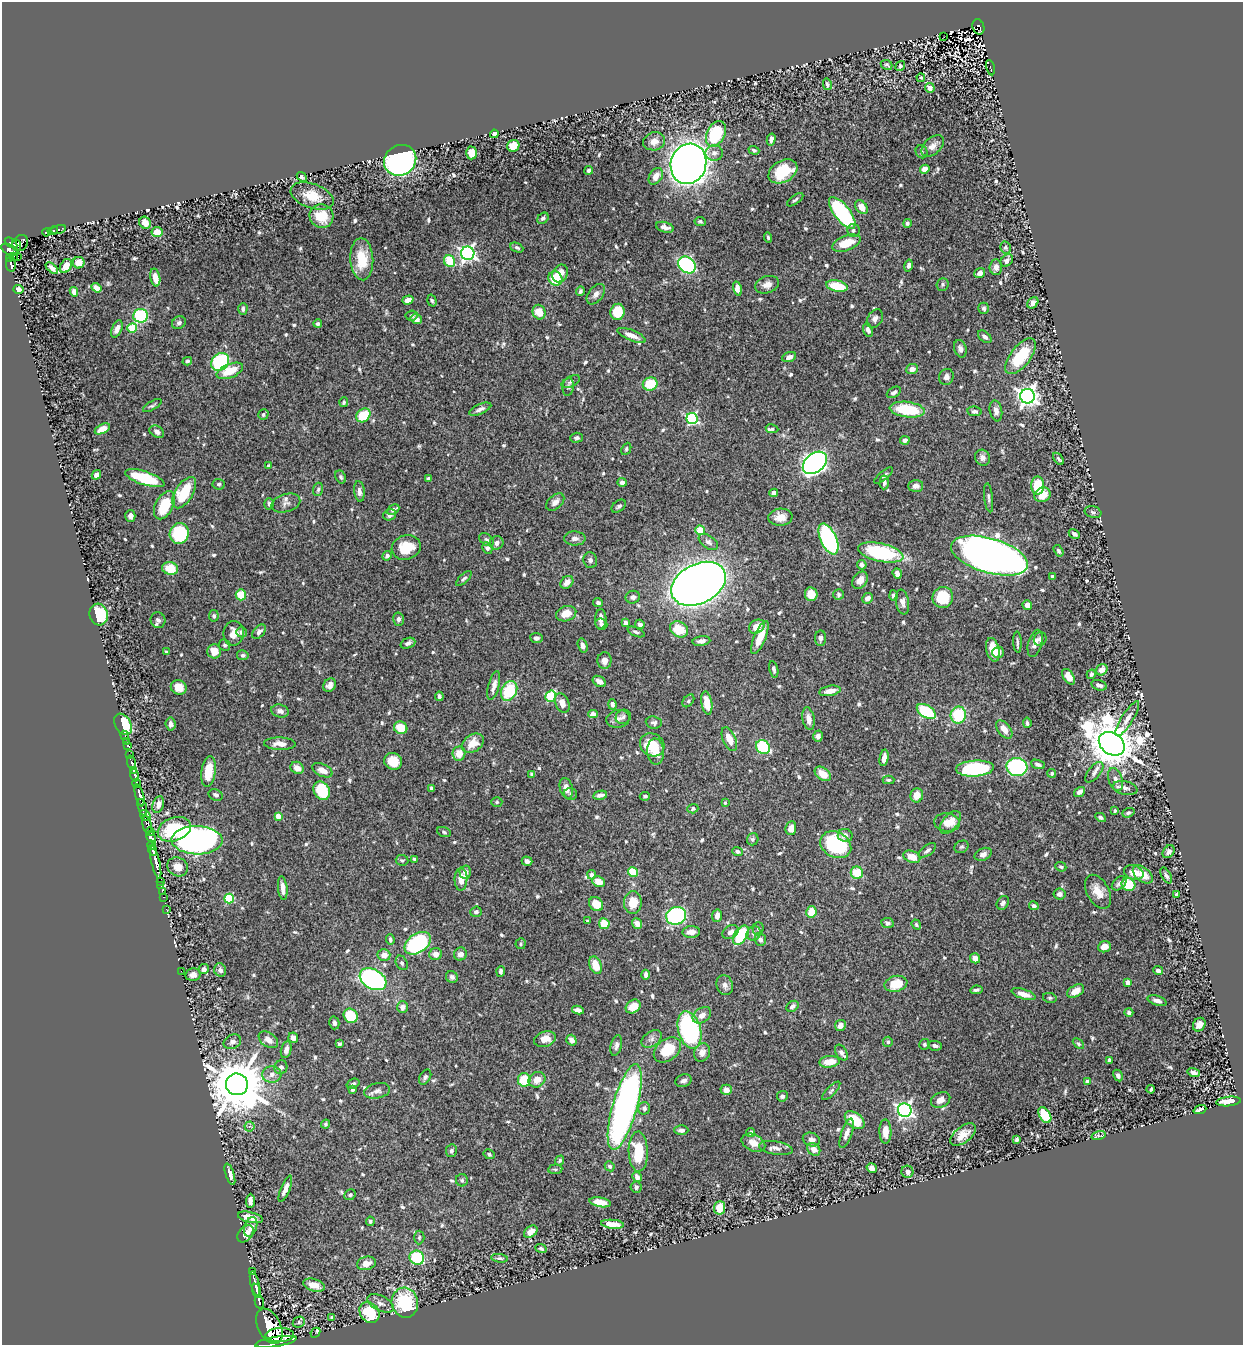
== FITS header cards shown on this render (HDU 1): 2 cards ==
NAXIS1  =                 1241
NAXIS2  =                 1343

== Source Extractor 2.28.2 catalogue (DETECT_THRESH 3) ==
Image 1241 x 1343 px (HDU 1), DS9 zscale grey, 1 PNG px = 1 image px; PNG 1245 x 1347 px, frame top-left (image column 1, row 1343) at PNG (2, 2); each listed source drawn as its Kron ellipse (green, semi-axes under 4 px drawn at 4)
Background 1.05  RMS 0.013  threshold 0.0378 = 3 sigma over >= 5 px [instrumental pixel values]
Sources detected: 712; of the 712, the 500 brightest by FLUX_AUTO listed and drawn (212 fainter detections omitted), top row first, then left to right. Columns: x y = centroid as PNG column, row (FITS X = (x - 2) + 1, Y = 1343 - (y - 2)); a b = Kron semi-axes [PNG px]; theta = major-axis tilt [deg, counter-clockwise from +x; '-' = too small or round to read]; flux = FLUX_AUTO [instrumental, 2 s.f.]
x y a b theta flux
978 27 8 5 -72 150
944 37 2 2 - 15
887 65 6 5 - 1.6
900 66 5 4 - 1.8
990 68 8 3 -75 80
921 78 4 3 - 1.4
827 84 6 4 -78 1.8
930 88 5 4 - 4.5
494 134 4 4 - 2.2
716 134 13 9 63 61
771 140 6 4 76 3.4
654 141 11 9 15 7.1
513 146 6 6 - 15
933 146 13 8 41 6.1
754 150 5 4 - 1.5
921 152 6 6 - 1.6
471 153 6 5 - 10
714 153 8 8 - 4.3
400 160 17 15 35 290
688 164 20 17 72 890
925 169 5 4 - 7.1
589 170 4 4 - 2.2
783 171 15 10 30 32
656 176 9 6 57 6.5
302 177 5 4 - 2
312 196 22 12 -20 19
795 200 9 4 36 1.6
862 207 7 5 -52 7.8
842 213 19 8 -53 120
321 216 12 11 - 22
543 218 6 5 - 2.2
700 221 6 4 -11 1.4
145 223 6 5 - 5.6
907 223 4 4 - 1.9
665 227 9 5 -16 4
58 229 7 3 15 65
853 230 6 6 - 2.1
53 231 5 3 - 77
46 232 4 3 - 410
157 232 5 5 - 11
768 238 5 4 - 1.5
11 243 7 4 -35 730
20 243 8 7 - 630
846 243 15 7 21 18
16 245 6 3 -68 310
1005 247 6 5 - 1.5
517 248 7 4 -25 1.9
10 250 9 5 -27 960
468 253 6 6 - 270
13 256 3 3 - 91
18 256 2 2 - 10
10 259 4 3 - 230
362 259 21 11 -86 25
1007 260 7 5 49 3.3
450 261 6 5 - 28
79 263 6 5 - 8.6
11 264 7 5 -81 290
687 265 9 7 -39 120
66 266 7 5 58 10
909 266 6 4 77 3
996 267 7 6 - 5.4
52 268 7 3 -43 3.9
560 273 9 7 58 7.8
980 273 6 5 - 4.3
155 278 9 5 -77 12
555 278 7 6 - 23
943 284 6 6 - 1.7
767 285 12 8 17 5.5
837 286 11 5 -12 27
96 288 5 4 - 6.4
18 289 5 4 - 4.5
737 289 7 4 -77 6.3
580 291 5 4 - 1.8
74 292 5 4 - 4.1
596 294 12 7 53 4.2
408 300 6 4 18 5.2
432 301 6 4 -72 1.4
1033 303 6 5 - 4.1
984 308 6 5 - 1.8
243 309 6 4 87 2.6
539 312 7 6 - 13
618 312 8 7 - 23
141 316 7 6 - 70
412 316 6 5 - 1.5
416 319 6 4 -14 5.6
875 319 10 7 57 3.7
179 323 7 6 - 2.5
318 324 4 4 - 2
132 328 5 5 - 29
117 329 9 5 68 5.2
868 330 7 4 -68 3.4
631 335 15 5 -22 7.2
985 337 8 5 -41 2.8
960 349 9 6 -73 3.4
1021 356 21 10 52 38
789 357 7 4 21 3.9
187 361 5 4 - 1.5
220 362 10 8 46 67
912 369 6 5 - 5
230 371 14 7 22 20
946 377 8 7 - 3.8
571 382 10 5 28 2.1
650 384 7 6 - 28
568 387 9 5 84 1.9
894 392 8 5 32 2.7
1027 396 7 7 - 490
344 402 5 4 - 1.5
152 405 10 3 31 1.7
480 409 12 5 23 3.7
907 410 18 7 -7 45
974 411 7 4 -9 2.3
996 411 11 6 -79 4.6
263 415 5 5 - 1.7
363 415 8 6 42 26
692 419 5 5 - 110
102 429 8 4 27 12
772 429 6 4 -9 1.5
157 432 7 5 -31 4
576 438 6 5 - 1.8
905 440 5 4 - 3
626 449 6 4 65 1.5
982 458 8 7 - 3.9
1058 459 7 3 -53 1.6
815 463 13 9 39 480
269 466 4 4 - 3.3
96 475 5 4 - 4.7
883 476 11 4 40 2.1
341 477 7 5 -62 1.7
145 478 20 6 -18 43
428 478 4 3 - 1.9
622 482 4 4 - 2.5
884 482 7 4 87 3.2
219 484 6 5 - 1.7
1038 485 9 6 90 29
916 486 7 6 - 4.9
318 489 7 5 72 1.7
359 491 10 5 -84 3.6
184 493 17 9 59 34
774 493 4 4 - 3.4
1042 495 8 7 - 13
989 498 14 4 -83 2.5
555 502 10 7 42 4.9
286 503 15 9 15 4.9
269 504 5 4 - 2.3
164 505 15 9 63 27
619 506 8 5 38 2.3
393 510 7 4 27 5.5
1093 512 8 6 -17 2.3
390 515 6 5 - 2.5
130 516 6 5 - 3.3
780 517 12 8 5 9.6
700 530 5 4 - 19
179 533 10 9 - 51
1074 534 6 4 -32 2.7
575 538 11 7 -1 4.3
828 539 16 8 -66 120
486 540 8 5 -37 2
708 542 11 6 -36 3
497 543 7 6 - 3.3
406 547 14 12 18 20
487 548 6 5 - 2.3
1059 551 6 4 -58 1.6
881 553 23 9 -12 76
387 556 5 4 - 2.2
989 556 39 17 -16 1100
590 560 8 7 - 2.5
862 565 5 4 - 3.2
170 568 8 6 -16 17
897 573 5 4 - 3.8
1053 577 4 3 - 2.2
464 579 10 4 44 2.1
860 580 9 7 55 7.6
567 582 7 5 45 5.9
699 584 29 19 28 1200
811 594 7 6 - 13
838 594 5 5 - 1.6
241 595 5 5 - 18
893 595 5 4 - 2
633 597 7 6 - 2.9
943 597 10 10 - 29
867 598 6 5 - 5.5
598 602 5 4 - 2.4
902 602 12 6 -80 4.1
1027 605 5 4 - 5.4
566 614 10 7 18 12
99 615 11 9 -75 48
214 616 6 5 - 1.8
398 619 7 5 86 2.9
601 619 10 5 86 4.8
158 620 8 7 - 2.9
625 622 4 4 - 4.7
601 624 6 5 - 2.6
640 624 5 4 - 4.3
757 627 8 6 31 12
679 629 9 7 -29 20
242 632 5 5 - 3
259 632 8 5 47 3.6
636 632 9 4 -23 2
234 633 12 10 83 8.7
760 637 17 6 68 14
536 638 6 5 - 3.1
821 638 8 5 89 2.3
1040 639 7 6 - 2.3
701 641 9 5 9 3.7
1017 642 10 3 -87 2.3
408 643 8 5 22 3
1035 643 14 6 75 5.4
225 645 6 5 - 1.7
583 646 7 5 -73 3.4
993 650 12 6 -75 16
214 651 7 7 - 10
166 652 3 3 - 1.9
998 652 6 5 - 3.8
243 655 6 5 - 1.9
604 661 8 7 - 5
774 669 8 4 -78 2.4
1102 670 6 5 - 6.6
1091 674 5 4 - 1.8
1069 677 9 5 -57 8.2
599 681 7 5 -31 4.2
330 685 7 6 - 4
1099 685 8 5 -16 3.1
494 686 15 5 76 6.8
179 687 8 7 - 11
509 691 10 7 63 43
830 691 11 5 10 7.8
439 696 4 3 - 2
551 696 6 5 - 49
688 701 7 5 51 1.8
562 703 10 7 -69 7.4
707 703 12 5 -80 14
612 704 5 3 - 2
280 711 9 6 -15 3.7
926 711 11 6 -33 48
593 714 5 4 - 5.6
958 715 8 7 - 40
623 717 8 7 - 2.3
618 719 12 9 9 5
809 719 11 6 -79 6.5
1127 719 20 5 58 6
654 723 8 6 -5 2.3
1027 723 5 3 - 1.4
123 724 11 7 -59 30
171 724 6 5 - 3.9
401 728 7 6 - 18
1004 729 10 6 -51 8.6
125 735 4 3 - 20
818 736 6 5 - 3.4
729 739 13 6 -67 11
126 742 3 2 - 23
473 743 12 8 34 12
280 744 16 6 -2 6.9
1112 744 14 10 -37 4300
652 745 13 11 -34 21
128 746 3 3 - 71
763 747 7 6 - 57
656 751 13 8 -86 8.3
459 754 7 6 - 12
130 755 3 2 - 75
884 758 8 4 81 4.7
393 761 9 8 - 17
131 763 7 3 -73 330
1038 764 7 4 -19 2.4
1017 767 10 9 - 120
297 768 7 5 -34 7.7
975 768 19 8 4 84
322 770 11 6 -27 6.9
134 771 3 3 - 680
208 772 15 7 81 20
1094 772 12 6 51 3.5
1052 773 4 4 - 2.2
532 774 4 3 - 1.9
823 774 9 6 -37 12
135 775 6 3 -74 720
888 780 6 4 1 1.6
1115 780 12 7 -72 6.1
136 783 4 3 - 520
432 788 4 3 - 2.1
566 788 10 6 -74 6.4
1125 788 12 6 -12 4.2
322 791 9 7 -56 34
1080 792 6 4 37 4.8
571 794 6 6 - 1.8
140 795 11 3 -76 2100
216 795 7 5 -25 2.6
600 795 7 4 12 3.6
917 795 7 6 - 9.8
645 796 5 4 - 1.7
497 802 5 5 - 1.4
725 803 4 3 - 1.4
158 805 8 5 72 5.1
142 807 9 3 -73 510
693 809 5 4 - 1.8
1115 810 3 3 - 1.7
1128 813 6 4 20 1.5
145 816 6 4 -52 690
278 816 4 4 - 11
1100 817 5 4 - 1.9
947 822 13 9 -8 11
950 822 13 7 50 9.1
147 825 9 4 -79 600
791 828 7 5 82 7
174 829 17 11 19 44
150 831 4 3 - 560
444 832 7 4 -22 1.5
845 835 7 6 - 3.6
151 837 6 4 -62 1100
753 839 6 5 - 2.2
197 840 25 14 -1 420
152 845 5 3 - 790
836 845 16 12 -28 80
961 847 7 5 28 1.7
153 850 5 3 - 1000
927 850 10 5 37 2.4
738 851 5 4 - 2.4
1169 852 7 5 53 3.8
983 854 9 6 25 3.6
912 857 9 5 -21 11
414 859 3 3 - 2
402 860 6 5 - 1.6
527 861 5 4 - 3.4
156 862 17 3 -77 1500
178 867 11 9 -27 9.8
1061 867 5 4 - 1.5
465 872 7 6 - 4.2
633 872 5 4 - 23
1134 872 10 7 -19 8.5
857 873 6 6 - 23
1143 874 11 7 -40 9.7
592 875 5 4 - 3
1166 875 9 4 -61 2.5
461 879 11 6 89 9.5
160 881 2 2 - 19
599 882 6 5 - 8.1
1119 883 8 5 42 2.9
161 885 2 2 - 19
1128 885 7 6 - 29
283 888 12 4 -84 6.4
162 891 2 2 - 18
1098 892 18 11 -61 13
1060 894 6 5 - 3.6
1176 894 3 3 - 2.2
164 897 3 2 - 23
229 898 5 5 - 53
633 903 11 9 86 14
1003 903 7 5 59 2.9
596 904 8 6 -43 12
1034 906 5 4 - 2.3
166 909 3 2 - 16
476 912 5 5 - 2.2
811 912 5 5 - 14
676 916 10 9 - 100
717 916 6 5 - 5.1
588 921 4 3 - 1.7
887 923 6 5 - 2.2
604 924 5 5 - 17
637 924 5 5 - 4.5
916 925 5 4 - 1.4
758 929 6 5 - 1.5
691 932 8 6 2 7
731 932 8 6 30 4.6
754 933 7 6 - 2.5
741 935 11 6 56 48
760 939 6 5 - 3.2
390 940 5 4 - 2.2
418 943 14 9 34 110
521 944 5 5 - 1.4
1104 947 6 5 - 7.7
436 954 6 6 - 6.4
460 954 7 6 - 5.2
384 955 6 6 - 7.1
975 958 5 5 - 4.9
402 963 7 5 -61 2
595 965 9 6 -69 14
204 969 5 5 - 3.8
220 970 7 6 - 3.5
181 971 2 2 - 17
501 971 5 3 - 2.2
1158 971 5 3 - 2.9
193 975 7 6 - 4.7
646 975 5 4 - 3.5
452 977 6 5 - 2.5
373 979 14 9 -30 170
1128 982 4 4 - 7.4
896 984 11 8 12 24
725 985 10 8 -73 4.1
976 990 6 3 9 2.3
1076 991 9 5 29 8.1
1023 994 12 5 -18 7.5
1050 998 7 5 -13 1.4
1157 1001 10 4 -18 3.4
792 1006 6 5 - 2.6
402 1007 6 5 - 5.6
633 1007 8 6 38 12
578 1010 6 4 -10 4.1
1129 1012 4 3 - 2
702 1015 10 7 36 6.8
351 1016 7 6 - 36
334 1023 6 5 - 2.4
840 1025 5 5 - 4.9
1199 1025 7 6 - 4.7
689 1030 19 11 -74 190
293 1038 5 5 - 4.4
545 1039 11 7 16 9.2
652 1039 11 7 36 3.9
268 1040 11 7 -35 7
571 1040 5 5 - 4.6
232 1042 9 7 25 3.6
888 1042 5 5 - 1.9
339 1044 4 4 - 1.5
924 1044 5 5 - 1.6
1078 1044 6 4 -44 1.6
616 1045 10 5 75 3.6
935 1046 7 4 -10 3.1
286 1050 8 5 77 5.4
667 1050 15 10 39 27
702 1053 9 8 - 5.6
841 1053 8 5 -57 3.2
1109 1060 4 3 - 3.8
829 1062 10 5 6 12
281 1067 7 6 - 3.3
1194 1073 6 4 -17 3.2
272 1074 9 8 - 5.4
1118 1075 6 4 -61 2.7
425 1077 8 5 59 2.3
524 1080 7 6 - 24
537 1080 9 7 32 8
684 1081 8 6 19 2.7
1087 1081 4 3 - 1.5
237 1084 11 10 - 5700
353 1084 7 4 20 1.7
352 1089 4 3 - 1.9
1151 1089 4 3 - 1.6
726 1090 5 5 - 5.4
377 1091 13 7 11 4.4
831 1091 12 4 45 2
782 1096 5 5 - 2.6
941 1100 10 7 28 6
1228 1101 12 4 6 13
625 1107 44 12 74 330
644 1108 6 6 - 2.9
1200 1109 7 3 21 2.5
905 1110 7 6 - 260
1045 1115 9 5 -60 30
855 1120 11 7 -38 19
326 1124 4 4 - 1.4
249 1126 5 5 - 1.8
681 1130 7 5 0 3.2
885 1131 12 6 -89 8.6
751 1132 4 4 - 1.9
847 1133 15 5 71 5.3
963 1135 15 8 38 10
1098 1136 7 4 17 2.1
811 1139 9 6 -20 4.2
1017 1140 4 3 - 1.5
753 1143 12 8 -27 9.2
776 1148 17 7 -8 4.6
814 1149 7 5 -44 7
451 1151 6 5 - 2.3
638 1152 20 9 -88 31
489 1154 5 4 - 1.8
560 1160 5 4 - 1.5
610 1166 5 4 - 1.6
872 1168 5 4 - 4.6
555 1169 7 4 5 1.5
907 1172 6 6 - 3.7
230 1174 11 4 -72 5
637 1177 5 4 - 3.6
462 1180 6 6 - 1.7
636 1187 5 5 - 2.2
285 1189 14 4 68 5.6
350 1195 6 5 - 1.8
250 1201 7 4 87 4.4
600 1202 11 5 -10 11
719 1208 6 5 - 14
250 1217 13 5 -12 8.6
370 1221 5 4 - 1.6
612 1224 11 4 -5 8.6
251 1227 10 6 71 6.2
531 1232 7 5 37 6.2
245 1234 9 6 51 7.1
419 1237 7 5 88 1.5
541 1249 6 4 -24 1.7
417 1258 7 7 - 50
499 1258 8 4 -8 1.7
366 1263 9 6 13 8
252 1272 3 2 - 140
255 1283 12 3 -77 1400
314 1285 11 6 -16 11
257 1291 7 3 -74 690
259 1302 7 3 -76 640
381 1303 14 7 -26 4.5
405 1303 15 13 -77 52
369 1312 11 9 -49 33
332 1317 4 3 - 2
299 1322 6 5 - 1.4
269 1326 19 11 -64 6300
315 1333 5 3 - 9.4
280 1335 14 7 2 4700
276 1342 21 5 9 4400
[212 fainter detections neither listed nor drawn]